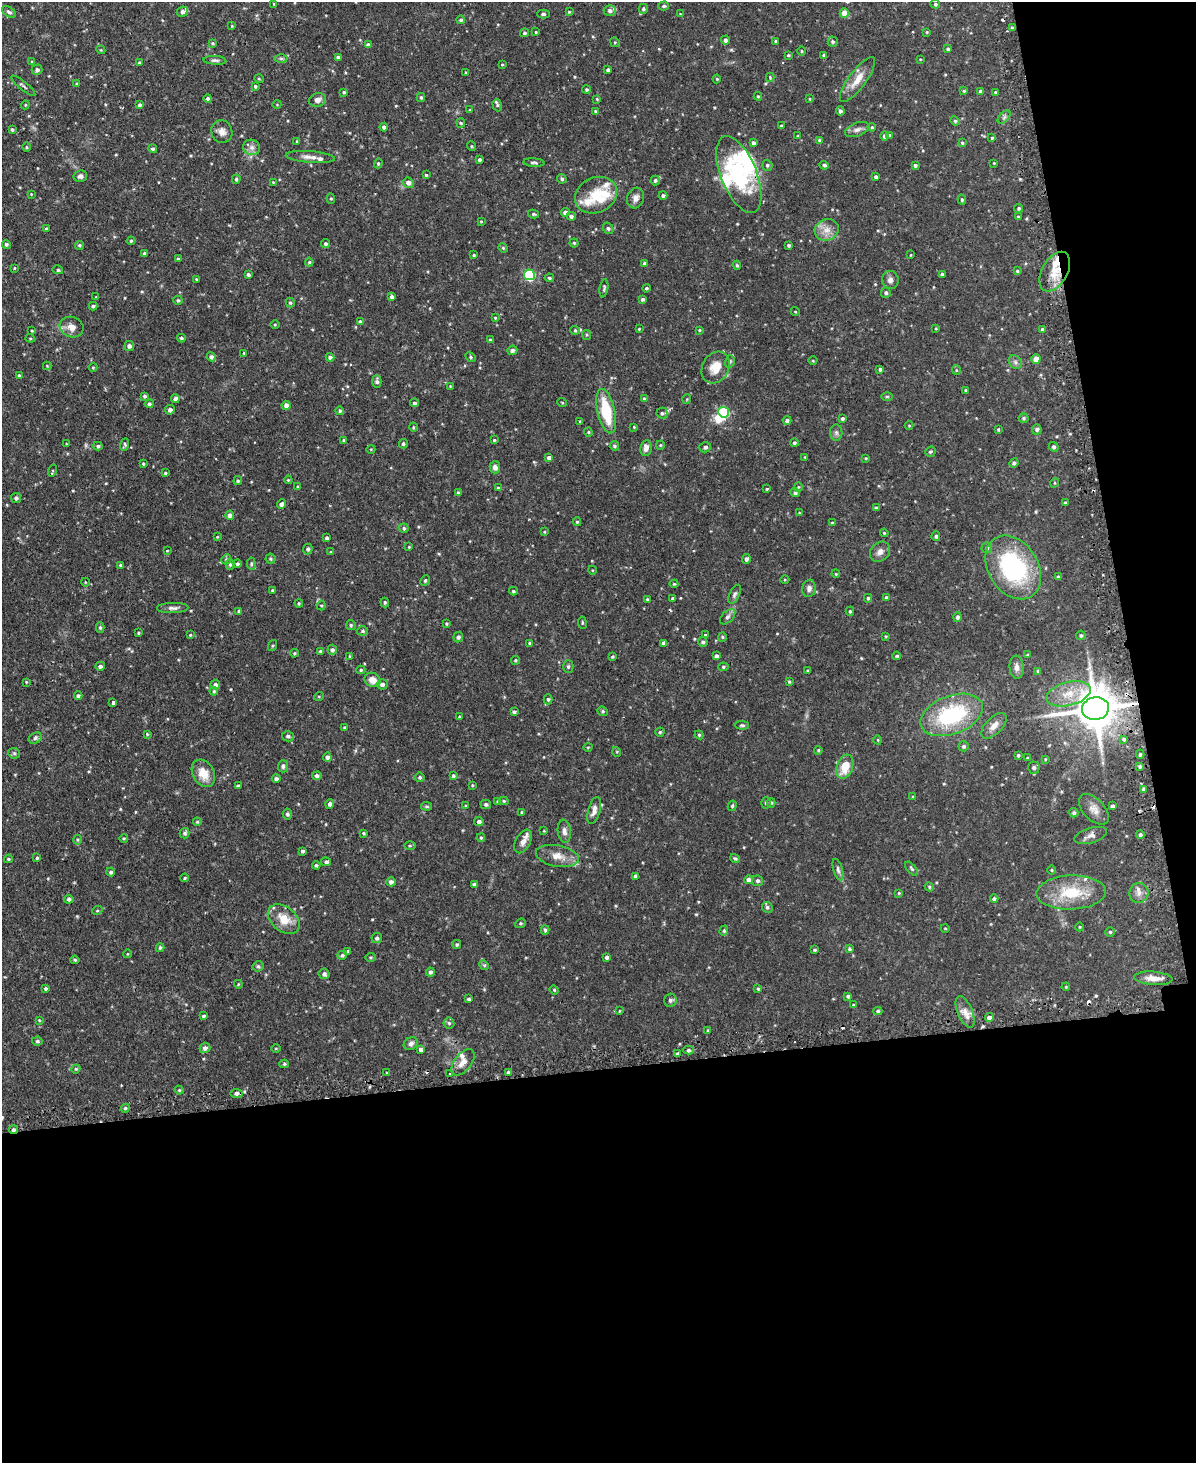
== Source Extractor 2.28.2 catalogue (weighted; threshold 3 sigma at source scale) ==
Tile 12 of 4 x 3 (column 4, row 3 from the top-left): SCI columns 3615-4808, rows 157-1617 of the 4838 x 4810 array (HDU 1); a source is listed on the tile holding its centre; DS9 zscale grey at full resolution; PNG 1198 x 1465 px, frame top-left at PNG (2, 2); each listed source drawn as its Kron ellipse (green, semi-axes under 4 px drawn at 4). Shown black and unused: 32% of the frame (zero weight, under 2 of 3 exposures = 4% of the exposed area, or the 3 px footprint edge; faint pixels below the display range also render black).
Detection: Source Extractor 2.28.2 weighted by HDU 2 'WHT'; one run over the whole footprint, this tile lists its part. Background 0.0943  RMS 0.0055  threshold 0.0249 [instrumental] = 3 sigma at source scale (4.5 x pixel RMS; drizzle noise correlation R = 1.50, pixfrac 1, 0.05/0.05 arcsec/px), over >= 5 px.
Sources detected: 501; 2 inside a brighter object's white glare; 6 cosmic-ray / hot-pixel residue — neither listed nor drawn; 12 inside a brighter listed object's ellipse — not listed separately; the other 481 listed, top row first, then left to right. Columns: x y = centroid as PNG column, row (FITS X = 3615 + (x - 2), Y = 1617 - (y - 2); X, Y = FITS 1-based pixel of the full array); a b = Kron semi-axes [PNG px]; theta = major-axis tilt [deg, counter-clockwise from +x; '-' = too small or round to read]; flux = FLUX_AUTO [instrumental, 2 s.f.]
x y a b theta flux
274 4 4 3 - 0.45
935 4 5 4 - 0.83
664 6 5 4 - 0.95
643 9 5 4 - 1
610 11 6 5 - 1.6
9 12 8 5 -38 1.3
182 12 6 5 - 1.6
569 12 4 4 - 0.49
844 13 5 4 - 5.3
543 14 6 4 0 0.84
680 14 4 3 - 0.46
461 20 4 4 - 0.9
232 26 4 4 - 0.43
1012 28 3 3 - 1
536 32 4 3 - 0.49
927 32 4 4 - 0.5
524 33 4 4 - 0.89
725 40 4 4 - 1.7
776 41 3 3 - 0.88
615 42 5 4 - 0.67
833 42 5 5 - 1
213 43 3 3 - 0.69
368 45 4 4 - 1.6
948 49 4 3 - 0.87
101 50 4 3 - 0.44
802 51 4 3 - 0.43
788 55 3 2 - 0.6
824 55 4 3 - 0.62
338 57 3 3 - 1.1
281 58 6 4 -1 0.83
920 59 4 3 - 0.36
215 60 11 4 -4 1.4
32 62 4 3 - 0.93
140 63 3 3 - 0.91
502 64 4 3 - 0.42
37 70 5 5 - 1.5
608 70 4 4 - 1.4
466 73 3 3 - 0.68
770 77 5 4 - 0.54
259 79 5 3 - 0.47
717 79 4 4 - 0.54
857 80 27 8 53 7.5
77 84 4 3 - 0.86
23 86 15 3 -39 0.98
255 86 4 3 - 0.84
586 89 4 4 - 0.74
964 91 4 3 - 0.64
981 91 4 4 - 1.3
344 92 4 4 - 0.71
995 92 4 3 - 0.55
758 96 4 3 - 0.55
421 97 4 4 - 0.78
208 99 4 4 - 1.3
597 99 4 3 - 0.54
810 99 4 2 - 0.44
318 100 9 7 16 2.4
277 104 4 3 - 0.37
25 105 4 4 - 0.5
139 105 4 3 - 1.1
497 105 6 4 -73 0.89
470 110 4 3 - 0.54
595 111 3 3 - 0.55
840 111 4 4 - 1.4
1004 117 8 4 46 1.2
955 121 5 4 - 0.66
461 123 5 4 - 0.69
781 126 3 3 - 0.46
384 127 4 4 - 1.4
872 127 4 3 - 0.54
12 130 3 3 - 0.83
857 130 13 6 20 2.3
222 132 11 10 - 3.4
890 135 4 4 - 1
798 136 4 4 - 0.58
885 136 4 4 - 1.4
992 138 3 3 - 0.63
819 140 4 4 - 0.74
297 141 4 2 - 0.44
753 143 4 3 - 1.3
962 143 4 3 - 0.65
471 146 5 3 - 0.5
27 147 5 3 - 0.52
252 147 8 7 - 2.3
153 149 4 4 - 0.93
310 157 24 6 -4 3.7
479 160 3 3 - 0.99
378 163 5 4 - 0.75
534 163 10 4 -5 1.2
994 163 3 3 - 0.39
767 165 5 5 - 1.1
824 165 5 3 - 0.95
915 165 4 3 - 1.1
426 175 4 4 - 0.66
739 175 41 18 -68 50
80 176 7 5 11 1.7
876 177 4 4 - 1.4
236 179 4 4 - 0.98
562 179 5 4 - 1
655 180 5 4 - 1.1
273 182 4 3 - 0.39
408 183 5 5 - 2.7
31 194 3 3 - 0.41
596 195 22 17 26 14
663 195 4 4 - 1.1
636 198 10 8 72 2.8
331 199 5 4 - 0.67
962 200 5 4 - 0.87
1019 208 4 4 - 0.91
565 212 4 4 - 1.8
533 214 5 4 - 0.86
571 216 4 4 - 1.4
1019 217 4 4 - 0.85
481 221 4 2 - 0.42
608 228 6 5 - 1
46 229 3 3 - 0.77
827 230 12 10 25 4.8
131 241 4 3 - 0.63
574 243 4 4 - 0.72
6 244 4 4 - 1.1
325 244 4 4 - 1.1
80 245 4 4 - 0.84
789 245 4 3 - 0.78
503 248 5 4 - 0.62
145 253 3 3 - 0.98
474 255 4 3 - 0.67
911 255 4 3 - 0.38
178 259 4 3 - 1
309 262 4 4 - 0.71
645 264 4 3 - 1.6
737 265 5 3 - 0.69
15 268 3 3 - 0.62
58 270 5 4 - 1
1017 271 4 4 - 0.66
1055 272 21 12 60 9.7
942 274 4 3 - 1.1
248 275 4 4 - 1.2
529 275 5 5 - 49
549 278 5 4 - 0.76
196 279 4 3 - 0.5
890 280 9 8 - 2.2
604 288 9 3 82 0.84
646 288 4 3 - 0.69
886 293 5 5 - 1.3
96 297 3 3 - 0.39
391 297 4 4 - 1.3
642 299 4 4 - 1
178 300 4 4 - 0.86
290 303 5 4 - 0.74
93 306 4 4 - 0.99
795 311 4 3 - 0.46
495 318 4 3 - 0.56
360 322 4 4 - 0.97
275 325 4 3 - 0.48
72 327 12 10 -19 4.2
936 328 4 3 - 0.5
639 329 3 3 - 0.48
1042 329 3 3 - 1.2
575 330 5 4 - 0.71
699 330 3 3 - 0.62
32 331 3 2 - 0.51
587 335 5 4 - 0.61
30 338 4 4 - 0.64
181 338 4 3 - 0.76
490 340 4 3 - 0.9
129 346 5 4 - 1.8
512 350 5 4 - 1.1
244 353 3 3 - 0.45
211 357 4 4 - 1.7
330 357 4 4 - 1.7
471 357 5 4 - 0.9
1036 359 4 4 - 4.8
730 361 6 5 - 0.97
813 361 4 3 - 0.45
1015 362 7 6 - 1.4
47 366 4 4 - 0.46
93 367 4 4 - 0.54
716 367 17 13 60 8.3
880 369 4 3 - 0.92
956 370 5 4 - 0.57
19 375 4 3 - 0.68
377 381 6 4 -88 1.3
450 386 3 3 - 0.36
966 390 3 3 - 0.67
144 396 4 3 - 0.96
887 396 6 4 1 0.66
175 399 4 4 - 2.3
644 399 4 4 - 1.2
687 399 5 3 - 0.43
562 402 5 3 - 0.46
414 403 4 4 - 1.1
149 404 4 4 - 1.1
286 405 4 4 - 2.2
170 410 5 4 - 1.4
340 411 4 4 - 0.94
606 411 23 8 -77 22
724 412 5 5 - 34
662 413 5 5 - 1.1
1024 418 5 5 - 1
842 419 4 3 - 1.1
787 420 4 4 - 1.3
580 422 3 3 - 0.49
909 425 4 3 - 0.43
413 427 5 3 - 0.51
634 427 3 3 - 0.39
998 429 4 3 - 0.59
1037 429 5 5 - 1.2
588 432 4 4 - 0.59
836 432 8 6 -89 1.5
344 440 3 3 - 0.61
494 440 4 3 - 0.65
794 443 4 4 - 1
66 444 3 2 - 0.43
403 444 4 4 - 0.89
125 445 6 4 72 0.88
660 445 4 4 - 0.54
98 446 4 4 - 1
614 446 5 4 - 1
705 447 6 5 - 1.2
1054 447 5 4 - 0.97
646 448 8 5 81 2.7
371 449 4 3 - 0.4
930 452 5 5 - 0.84
805 457 4 3 - 0.39
549 458 4 4 - 2.3
866 458 3 3 - 0.44
1014 463 5 4 - 1.2
143 464 3 2 - 0.59
495 467 6 5 - 2.5
53 470 6 3 71 0.56
165 473 3 3 - 0.55
288 480 4 3 - 0.54
238 481 4 4 - 0.73
1054 483 5 3 - 0.51
298 487 4 3 - 1
798 487 5 4 - 0.62
498 488 3 3 - 0.7
767 489 4 4 - 0.5
458 493 3 3 - 1.2
795 493 5 4 - 1.1
16 498 5 5 - 1.4
1065 503 4 3 - 0.82
281 504 5 4 - 1.5
876 508 4 3 - 0.86
799 513 4 3 - 0.42
230 515 4 4 - 1.8
577 522 4 4 - 0.52
832 523 4 3 - 0.58
404 528 5 4 - 0.8
544 532 3 3 - 0.5
884 533 4 3 - 0.52
936 536 5 4 - 1.1
217 537 3 3 - 0.47
327 538 4 3 - 1.2
409 547 3 3 - 0.42
987 548 5 5 - 1.1
308 549 5 5 - 1.2
167 551 3 2 - 0.37
331 552 4 4 - 0.58
880 552 11 9 45 2.7
226 559 5 4 - 0.69
270 559 5 5 - 0.76
746 559 5 4 - 1.3
230 564 5 4 - 0.92
237 564 4 4 - 0.96
251 564 6 4 -84 0.81
121 565 4 4 - 1
1013 567 34 25 -58 65
592 570 4 3 - 0.41
836 574 4 3 - 0.43
1058 577 4 4 - 0.81
785 580 4 3 - 0.48
425 581 5 3 - 0.66
85 582 4 3 - 0.4
674 584 4 4 - 0.61
809 588 8 7 - 2
273 591 3 3 - 0.83
513 591 4 3 - 0.79
735 594 10 5 65 1.4
673 598 3 3 - 0.82
868 598 4 4 - 0.85
886 598 4 4 - 1.1
647 599 4 3 - 0.66
385 602 5 4 - 0.79
299 603 4 4 - 0.64
321 605 5 4 - 0.74
173 608 16 5 1 2.2
239 611 3 3 - 0.97
850 611 4 3 - 0.64
728 617 9 5 44 1.5
957 617 5 4 - 1.1
446 623 3 3 - 0.59
582 623 6 3 -82 0.63
351 625 5 5 - 0.84
100 627 5 4 - 0.88
362 631 6 4 -3 1
138 633 3 2 - 0.52
190 635 3 2 - 0.47
705 635 3 3 - 0.47
1081 635 5 4 - 0.92
886 636 4 3 - 0.53
458 637 5 5 - 1.5
722 637 5 4 - 0.61
703 642 5 4 - 1.2
529 643 4 3 - 0.62
663 643 4 3 - 1.6
272 645 6 3 71 0.6
332 650 5 4 - 1.4
320 651 4 3 - 0.67
294 653 4 3 - 0.61
1028 655 4 3 - 0.56
350 656 4 2 - 0.39
716 656 4 3 - 1.7
897 656 4 4 - 0.78
612 657 3 3 - 0.6
515 660 4 4 - 0.67
100 666 5 4 - 1.4
568 667 6 5 - 0.9
723 667 5 4 - 0.75
1017 667 11 7 -86 2.6
361 670 4 4 - 0.68
808 670 3 3 - 0.54
1038 671 4 4 - 0.77
372 680 8 7 - 4.4
26 682 4 3 - 0.45
789 682 4 3 - 0.63
382 684 5 5 - 1.7
215 685 5 4 - 1.6
214 691 4 4 - 0.64
1069 694 22 12 14 10
78 696 4 4 - 1.2
319 696 5 3 - 0.48
548 699 5 4 - 0.92
113 703 3 3 - 2.3
1095 709 13 11 10 2000
603 711 5 4 - 0.79
514 712 4 3 - 0.99
952 715 32 19 20 47
459 717 3 3 - 0.78
742 725 7 4 -1 0.81
994 726 16 8 45 4.2
344 728 4 3 - 0.6
660 732 4 4 - 0.76
147 734 4 4 - 0.54
699 735 4 4 - 0.63
288 736 6 5 - 1.2
35 738 7 5 25 1.2
1124 739 4 3 - 2.3
878 740 4 3 - 0.41
964 746 5 5 - 1
588 747 4 3 - 0.47
818 750 4 3 - 0.6
617 752 5 3 - 0.51
14 753 6 5 - 0.95
1140 754 4 4 - 0.87
1018 755 3 3 - 0.81
327 757 4 4 - 1.6
1027 758 3 3 - 0.53
1045 759 4 4 - 0.5
283 766 6 5 - 1.2
1140 766 4 4 - 1
845 767 12 8 70 10
1034 768 6 6 - 1.5
203 773 14 10 -61 8.4
317 776 4 4 - 1.5
453 776 4 4 - 0.83
420 777 5 5 - 0.87
276 778 4 4 - 1.2
472 785 4 3 - 0.57
238 786 4 4 - 1.5
1143 789 4 3 - 0.77
913 797 4 4 - 0.64
504 801 5 3 - 0.72
498 802 4 4 - 0.76
766 803 5 5 - 0.93
771 803 5 4 - 0.71
330 804 4 4 - 1.8
486 804 5 4 - 1.1
426 806 5 3 - 0.65
466 806 4 3 - 0.52
732 806 5 3 - 0.71
1112 806 4 3 - 1.2
1094 809 18 10 -46 4.4
594 810 14 6 74 2.8
522 812 3 3 - 0.52
1074 813 4 4 - 1.1
287 814 5 4 - 1.1
197 822 4 3 - 0.57
479 822 4 4 - 1.7
544 831 3 3 - 0.42
564 831 12 6 -82 2.4
185 833 5 5 - 1
364 833 4 3 - 0.66
1091 835 17 7 17 2.8
1140 835 4 4 - 1.1
124 838 4 3 - 0.5
481 838 4 3 - 0.66
77 840 5 3 - 0.64
523 841 13 7 62 3.7
410 845 6 4 -1 0.78
303 851 3 3 - 1
557 856 22 10 -10 6.5
37 858 4 4 - 0.72
735 858 5 3 - 0.67
8 859 4 3 - 0.69
326 862 5 4 - 1.2
316 865 4 4 - 0.93
912 869 8 4 -49 0.97
838 870 11 4 -75 1.5
1052 870 4 3 - 0.49
111 872 4 4 - 1.1
635 876 4 3 - 1.3
185 878 4 3 - 0.69
748 880 4 4 - 2.3
758 881 5 5 - 1.1
391 882 4 4 - 2
474 884 4 3 - 0.91
929 887 5 4 - 0.67
1071 892 35 17 2 21
899 893 4 3 - 0.47
1139 893 10 9 - 3.1
69 899 4 4 - 1.3
994 899 4 4 - 0.94
767 907 6 5 - 1.2
97 911 5 3 - 0.53
284 919 18 12 -39 9.6
520 923 5 4 - 0.67
1079 927 4 3 - 0.43
945 928 4 3 - 0.42
545 930 4 4 - 0.91
724 931 5 4 - 0.83
1110 932 5 5 - 0.86
377 938 5 5 - 1.3
457 944 4 3 - 0.74
160 948 4 3 - 0.78
850 949 4 4 - 1
815 950 4 3 - 0.64
348 951 4 3 - 0.6
127 954 4 3 - 0.4
342 955 5 4 - 1.1
370 957 5 3 - 0.55
607 957 4 4 - 1.3
75 960 4 4 - 0.67
484 965 5 4 - 0.67
258 966 5 5 - 0.86
430 972 4 4 - 1.3
324 974 5 5 - 1.4
1153 978 19 6 -4 4.4
238 984 4 3 - 0.5
1066 987 4 3 - 0.45
46 989 4 4 - 0.88
758 989 4 3 - 0.63
554 990 4 4 - 0.56
848 996 4 4 - 0.92
469 999 4 3 - 0.94
670 1000 6 6 - 1.2
854 1005 4 3 - 0.88
619 1011 4 2 - 0.38
878 1011 4 4 - 0.84
965 1012 17 7 -67 4.2
204 1016 4 3 - 1
989 1017 4 4 - 2.1
39 1020 4 3 - 0.51
449 1023 5 5 - 0.92
708 1030 4 3 - 0.54
37 1041 5 4 - 0.81
411 1044 7 6 - 1.7
205 1048 5 5 - 1.7
276 1048 5 3 - 0.47
421 1049 4 4 - 1.7
689 1050 5 4 - 1.1
677 1054 4 4 - 1.3
463 1062 15 8 52 4.1
284 1064 4 4 - 0.77
76 1069 4 4 - 0.62
508 1072 4 3 - 0.85
387 1073 3 3 - 0.86
450 1074 3 2 - 1.3
179 1090 4 4 - 0.58
237 1093 6 4 -4 1.6
125 1108 4 4 - 0.8
13 1129 4 3 - 1.5
Overlapping masked pixels (flux is a lower limit): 4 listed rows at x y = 1055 272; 1095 709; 237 1093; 13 1129